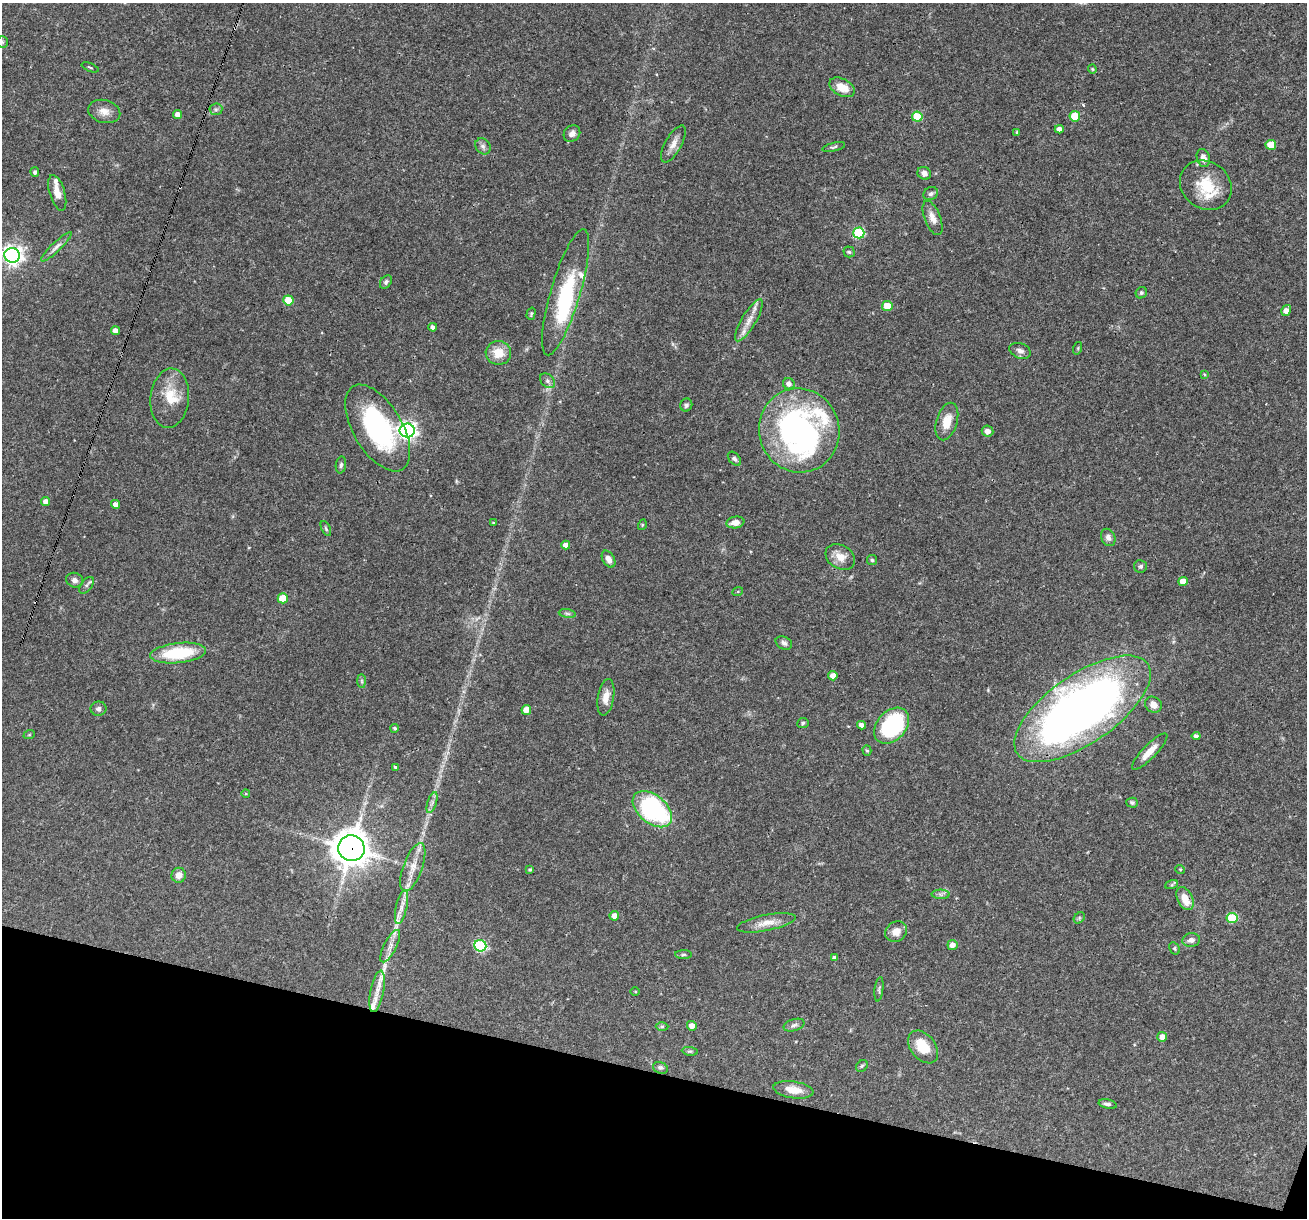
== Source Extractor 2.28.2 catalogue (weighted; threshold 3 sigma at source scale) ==
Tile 15 of 4 x 4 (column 3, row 4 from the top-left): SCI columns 2611-3915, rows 250-1465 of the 5220 x 5236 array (HDU 1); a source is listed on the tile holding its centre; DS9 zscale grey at full resolution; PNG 1309 x 1220 px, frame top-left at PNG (2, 3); each listed source drawn as its Kron ellipse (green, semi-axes under 4 px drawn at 4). Shown black and unused: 12% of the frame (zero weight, under 3 of 4 exposures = <1% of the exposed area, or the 3 px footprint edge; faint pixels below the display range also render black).
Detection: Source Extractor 2.28.2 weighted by HDU 2 'WHT'; one run over the whole footprint, this tile lists its part. Background 0.0571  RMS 0.0033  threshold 0.0146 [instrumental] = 3 sigma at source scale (4.5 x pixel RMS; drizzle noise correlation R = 1.50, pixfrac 1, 0.05/0.05 arcsec/px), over >= 5 px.
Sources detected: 134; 1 inside a brighter object's white glare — neither listed nor drawn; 7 inside a brighter listed object's ellipse — not listed separately; the other 126 listed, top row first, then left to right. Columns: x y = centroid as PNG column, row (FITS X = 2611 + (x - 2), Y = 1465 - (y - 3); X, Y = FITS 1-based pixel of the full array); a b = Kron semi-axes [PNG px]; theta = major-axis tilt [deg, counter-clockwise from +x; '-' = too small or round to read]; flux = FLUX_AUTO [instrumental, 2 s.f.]
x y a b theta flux
2 42 6 5 - 0.5
90 67 9 3 -21 0.41
1092 69 4 4 - 0.34
842 87 13 8 -28 4.8
216 109 6 6 - 0.73
104 111 16 11 -15 2.9
178 114 4 4 - 2
1075 116 5 5 - 10
917 117 5 5 - 11
1059 129 4 4 - 1.7
1017 132 4 3 - 0.41
572 133 9 7 48 1.6
673 144 21 8 61 2.6
1271 145 5 5 - 6.6
483 146 8 7 - 1
834 147 12 3 14 0.61
1203 158 9 6 -73 2
35 172 5 4 - 0.73
924 173 7 6 - 1.7
1206 185 27 23 -37 11
57 193 18 7 -73 3.6
931 194 7 6 - 0.89
933 218 18 8 -68 2.6
859 233 5 5 - 25
56 247 21 4 44 1.7
849 252 5 5 - 0.58
12 255 8 7 - 170
386 282 7 5 53 0.73
566 292 65 15 73 25
1141 293 6 5 - 0.51
288 300 5 5 - 7.8
887 306 5 5 - 8.8
1286 310 6 4 57 2.2
531 314 6 3 75 0.41
749 320 24 7 59 3.4
433 327 4 4 - 1.2
115 331 4 4 - 1.9
1078 348 6 4 72 0.4
1020 351 11 7 -21 1.4
498 353 13 12 - 5.1
1204 374 4 3 - 0.28
547 381 8 6 -43 0.99
789 384 6 5 - 1.6
170 398 30 19 85 8.5
686 405 6 6 - 0.82
947 421 19 10 73 5.1
378 428 48 24 -59 41
407 430 7 7 - 130
799 430 42 40 -70 100
987 431 6 5 - 1.6
734 459 8 5 -48 0.72
341 465 8 5 81 0.73
46 502 4 4 - 2.2
116 504 4 4 - 1.8
735 522 9 5 10 2.7
494 523 3 3 - 0.39
642 525 5 3 - 0.28
326 529 8 4 -64 0.5
1108 537 9 7 -66 1.3
566 545 4 4 - 2.1
840 557 16 11 -30 3.6
609 559 9 6 -60 1.9
872 560 5 5 - 0.43
1140 566 6 6 - 0.67
75 580 8 7 - 1.3
1183 581 5 4 - 3.3
87 585 9 5 53 0.82
738 591 5 3 - 0.3
283 598 5 5 - 7.4
567 614 8 4 -9 0.67
784 643 8 6 -27 1.1
178 653 28 10 6 18
833 676 4 4 - 2.4
362 681 7 4 -89 0.57
606 697 18 8 80 3.2
1153 705 9 7 -38 2.4
98 709 8 7 - 1
1082 709 79 34 35 240
526 710 5 4 - 3
803 723 6 5 - 0.54
862 725 4 4 - 1.7
892 726 20 14 47 36
395 728 4 4 - 0.54
29 735 6 3 19 0.31
1196 736 4 4 - 1.1
867 751 5 4 - 0.47
1150 752 24 6 46 3.8
395 767 3 3 - 0.38
246 794 4 3 - 0.27
432 803 11 4 71 1.2
1132 803 6 5 - 0.68
652 809 23 14 -40 51
351 848 13 13 - 600
413 867 25 9 70 4.6
1180 869 5 3 - 0.26
530 870 4 3 - 0.5
179 875 7 7 - 2.1
1172 885 6 4 20 0.45
940 894 9 4 -1 0.92
1185 899 12 7 -64 4.8
401 907 17 5 77 2.3
614 916 5 5 - 1.9
1079 918 6 5 - 0.54
1232 918 5 5 - 13
766 923 30 8 11 4
896 932 11 9 33 2.9
1191 940 9 6 8 1.6
952 945 5 5 - 2.1
390 946 18 6 63 2.3
480 946 6 5 - 34
1175 948 7 5 -58 0.45
683 955 8 4 1 0.56
835 958 4 4 - 1
879 989 12 4 83 0.67
377 991 21 6 79 2.9
635 992 5 3 - 0.3
794 1025 10 6 16 1
662 1026 6 4 1 0.47
692 1026 5 5 - 2
1162 1037 5 5 - 2.5
923 1047 18 12 -51 7.9
690 1051 8 4 -8 0.54
862 1066 6 5 - 0.5
660 1068 7 5 -19 0.75
793 1090 20 8 -9 4.2
1108 1104 9 4 -12 1
Overlapping masked pixels (flux is a lower limit): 1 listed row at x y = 351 848
Isophote crosses this tile's border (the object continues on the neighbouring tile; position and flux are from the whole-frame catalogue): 2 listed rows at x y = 2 42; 12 255